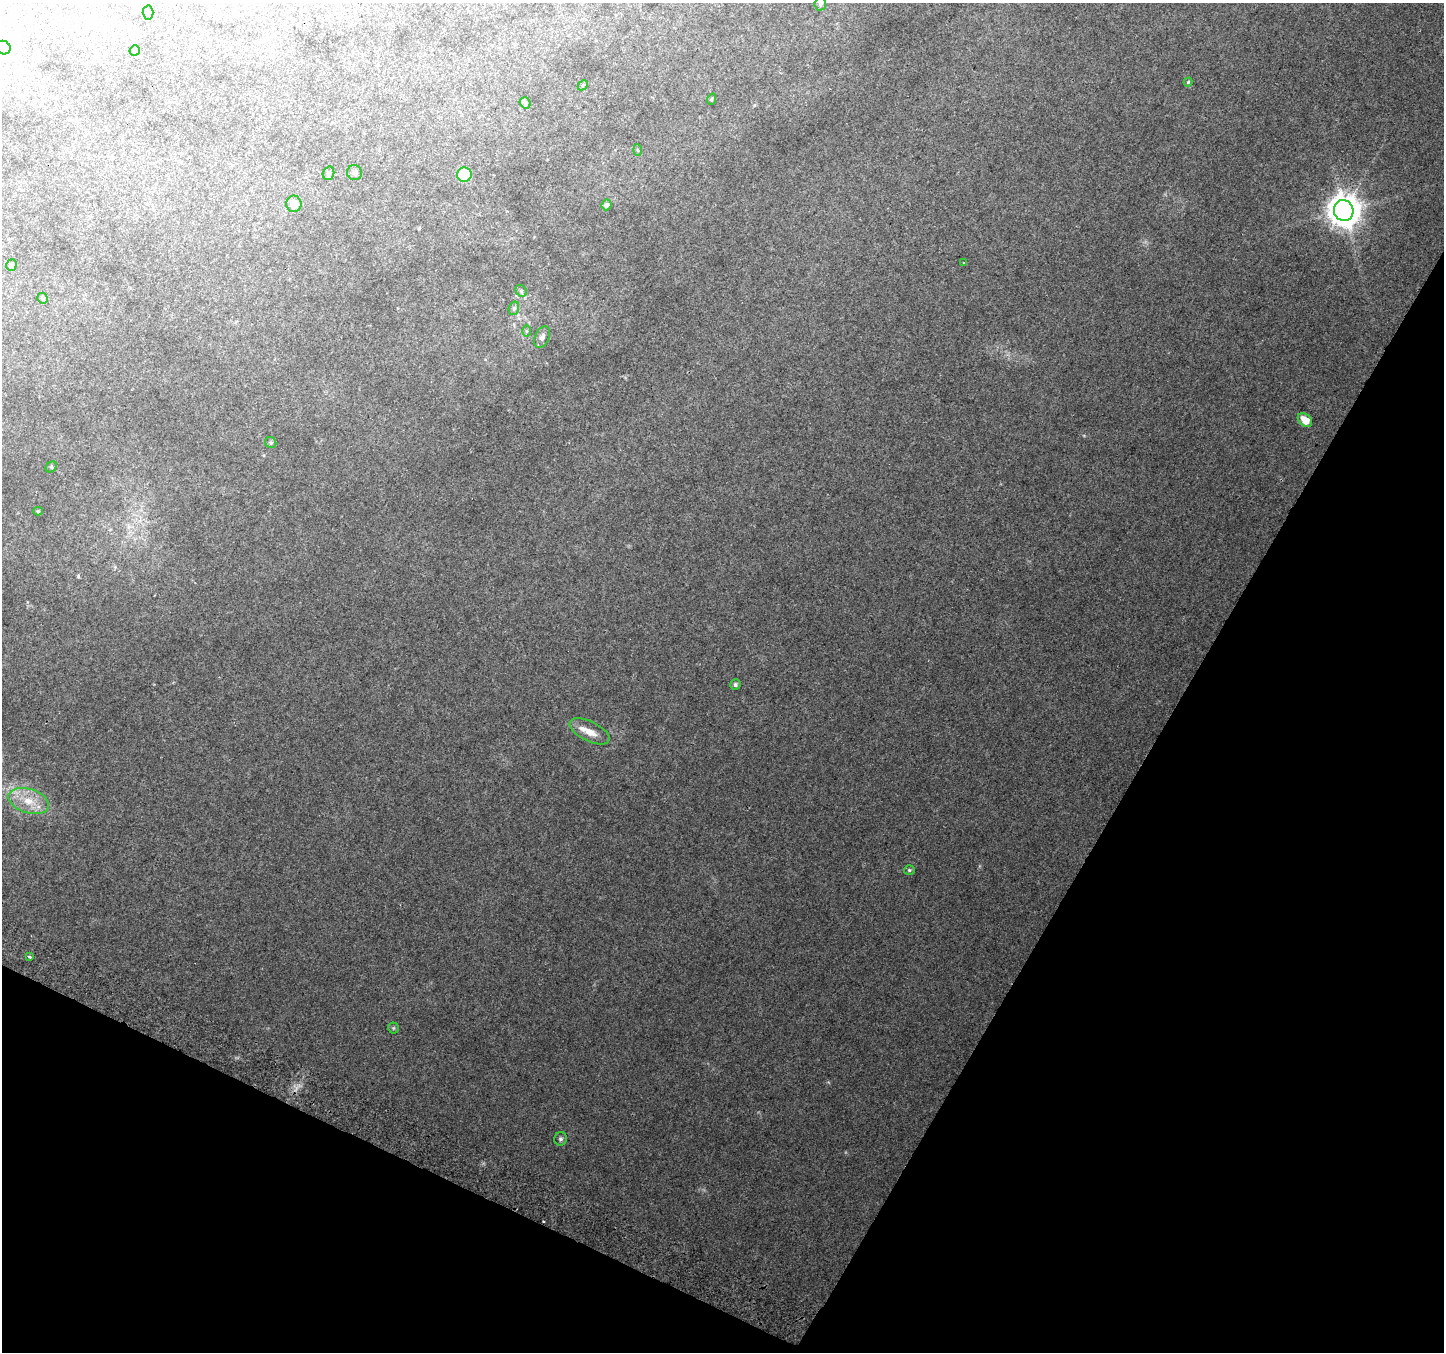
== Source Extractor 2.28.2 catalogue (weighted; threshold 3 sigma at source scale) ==
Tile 15 of 4 x 4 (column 3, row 4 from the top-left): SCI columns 2912-4353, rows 305-1654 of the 5815 x 5942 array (HDU 1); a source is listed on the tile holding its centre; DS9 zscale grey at full resolution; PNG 1446 x 1354 px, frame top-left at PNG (2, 3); each listed source drawn as its Kron ellipse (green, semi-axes under 4 px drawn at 4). Shown black and unused: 26% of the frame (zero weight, under 2 of 3 exposures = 2% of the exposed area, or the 3 px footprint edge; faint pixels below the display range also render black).
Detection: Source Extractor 2.28.2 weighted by HDU 2 'WHT'; one run over the whole footprint, this tile lists its part. Background 0.0759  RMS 0.01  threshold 0.0452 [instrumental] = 3 sigma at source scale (4.5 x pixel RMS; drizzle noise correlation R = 1.50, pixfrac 1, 0.0396/0.0396 arcsec/px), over >= 5 px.
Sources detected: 35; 1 cosmic-ray / hot-pixel residue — neither listed nor drawn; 1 inside a brighter listed object's ellipse — not listed separately; the other 33 listed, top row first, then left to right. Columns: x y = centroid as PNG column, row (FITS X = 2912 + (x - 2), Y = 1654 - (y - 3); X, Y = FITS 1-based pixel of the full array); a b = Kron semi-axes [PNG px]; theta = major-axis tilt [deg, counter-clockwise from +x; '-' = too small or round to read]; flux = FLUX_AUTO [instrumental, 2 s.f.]
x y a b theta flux
820 4 6 6 - 2.4
148 13 7 5 -86 2
3 48 7 6 - 2.6
135 50 5 5 - 1.7
1188 82 4 4 - 1.1
583 85 6 4 45 1.2
712 99 6 3 71 0.88
525 103 6 5 - 2.9
638 150 6 4 -87 1.1
328 173 7 5 72 2.4
355 173 7 7 - 2.8
464 175 7 7 - 45
294 204 8 7 - 9
606 205 5 5 - 2.6
1344 211 10 9 - 1600
964 263 3 2 - 1.6
11 265 6 5 - 2.1
521 291 6 5 - 1.7
43 298 5 5 - 2.1
514 308 7 5 75 2.1
526 331 6 4 -90 1.4
542 337 11 7 66 4.4
1305 420 8 5 -40 12
271 443 6 5 - 1.8
51 467 6 5 - 1.3
38 511 5 4 - 1.3
735 684 5 5 - 2.3
590 731 22 10 -26 11
29 801 21 12 -18 19
909 870 5 4 - 1.4
29 957 3 3 - 2.4
393 1028 5 5 - 1.2
561 1139 7 6 - 2.1
Isophote crosses this tile's border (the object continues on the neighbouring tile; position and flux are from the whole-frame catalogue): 1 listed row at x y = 820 4
Unlisted compact peaks at least as high as the median listed source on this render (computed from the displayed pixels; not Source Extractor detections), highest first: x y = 78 576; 483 1163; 754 105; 828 1082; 1084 435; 27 602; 979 866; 846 1152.